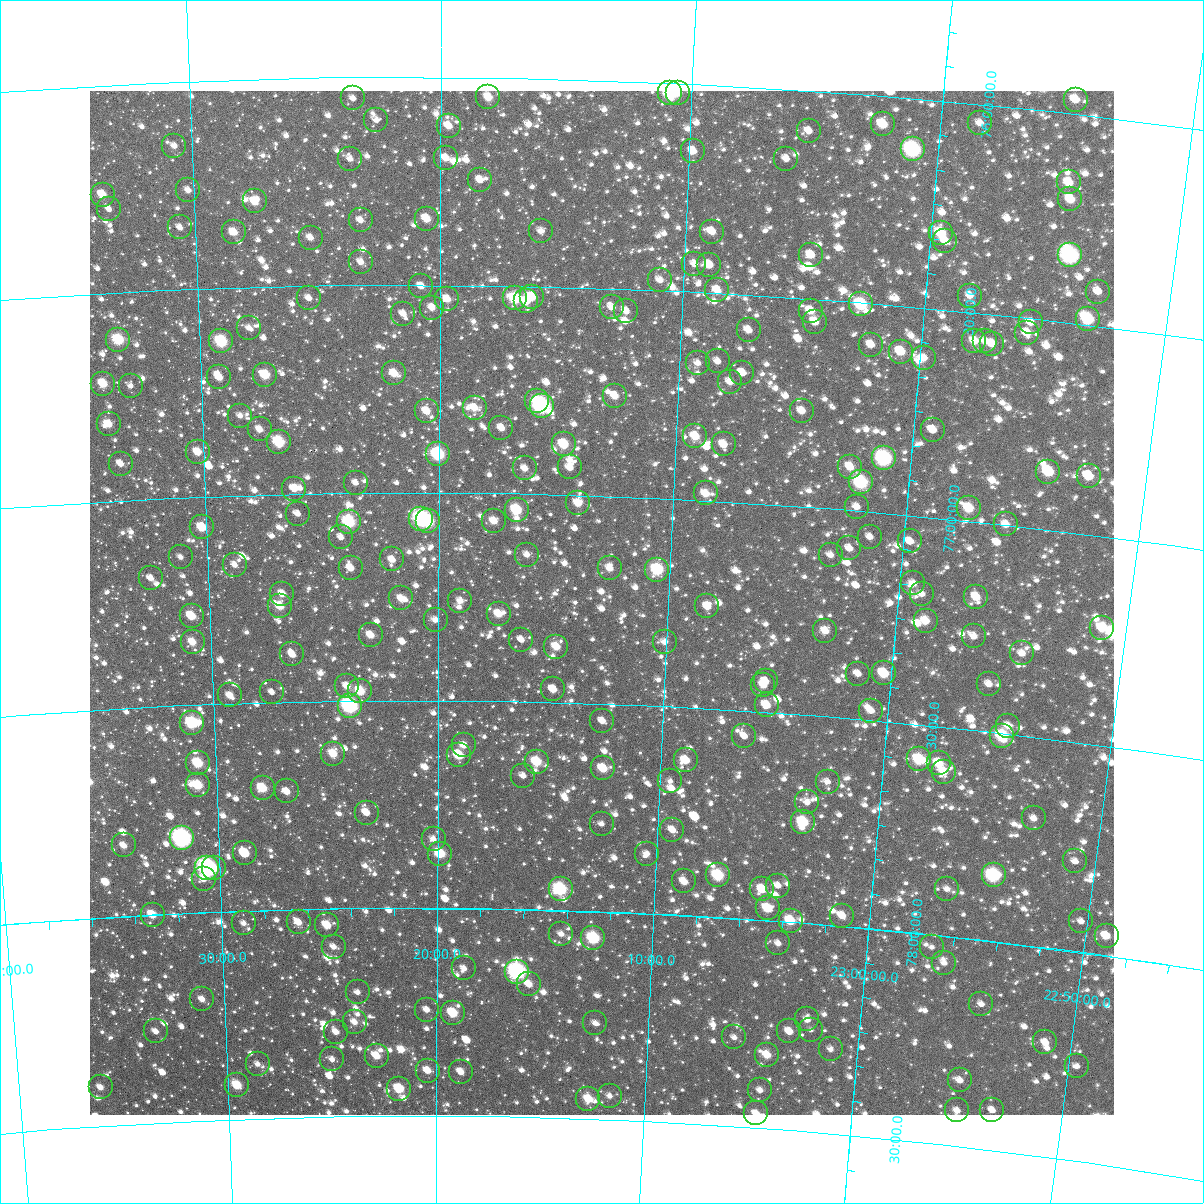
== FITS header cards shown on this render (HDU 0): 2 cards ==
NAXIS1  =                 1024
NAXIS2  =                 1024

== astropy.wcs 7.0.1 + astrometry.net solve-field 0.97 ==
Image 1024 x 1024 px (HDU 0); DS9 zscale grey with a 90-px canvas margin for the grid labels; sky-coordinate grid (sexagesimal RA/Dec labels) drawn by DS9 from the SOLVED WCS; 257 Tycho-2 reference stars matched to detected sources circled (green)
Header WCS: RA---TAN-SIP/DEC--TAN-SIP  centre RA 23:12:53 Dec +77:15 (348.22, +77.26 deg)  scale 8.66 arcsec/px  FOV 147.8' x 147.9'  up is +178 deg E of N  parity flipped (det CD > 0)
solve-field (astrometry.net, Tycho-2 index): VERIFIED the header's WCS against the Tycho-2 star catalogue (verified at 6 index scales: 13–257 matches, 0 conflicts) and refined it, rather than solving blind
Solved WCS: RA---TAN-SIP/DEC--TAN-SIP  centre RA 23:12:53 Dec +77:15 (348.22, +77.26 deg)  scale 8.67 arcsec/px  FOV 147.9' x 147.9'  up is +178 deg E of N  parity flipped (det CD > 0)
The solver's refit moves the header's centre by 0.12 arcsec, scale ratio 1.001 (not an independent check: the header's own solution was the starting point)
Tycho-2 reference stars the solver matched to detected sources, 257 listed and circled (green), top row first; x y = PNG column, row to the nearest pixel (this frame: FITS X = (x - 90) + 1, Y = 1024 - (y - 91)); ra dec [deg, ICRS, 3 dp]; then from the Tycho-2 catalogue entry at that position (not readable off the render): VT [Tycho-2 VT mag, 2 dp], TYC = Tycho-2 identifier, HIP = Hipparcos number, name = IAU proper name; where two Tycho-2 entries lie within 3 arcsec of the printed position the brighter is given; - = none
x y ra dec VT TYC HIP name
670 93 347.716 +76.026 8.48 4601-1979-1 - -
678 93 347.635 +76.024 10.24 4601-907-1 - -
488 97 349.524 +76.047 10.17 4601-134-1 - -
353 98 350.876 +76.051 12.05 4602-1840-1 - -
1076 100 343.688 +75.965 10.36 4601-805-1 - -
376 120 350.646 +76.103 11.74 4602-1688-1 - -
980 123 344.609 +76.046 12.15 4601-2143-1 - -
883 124 345.576 +76.068 9.76 4601-1005-1 - -
449 126 349.920 +76.117 10.70 4601-306-1 - -
809 131 346.307 +76.098 11.41 4601-1137-1 - -
174 146 352.677 +76.154 11.84 4602-1247-1 - -
913 149 345.254 +76.123 7.61 4601-2782-1 113648 -
693 151 347.458 +76.162 10.77 4601-3145-1 - -
446 158 349.946 +76.194 11.02 4601-335-1 - -
350 159 350.909 +76.196 11.69 4602-1593-1 - -
786 159 346.517 +76.168 11.62 4601-1727-1 - -
480 180 349.598 +76.247 11.12 4601-179-1 - -
1069 182 343.662 +76.165 10.15 4601-693-1 - -
188 190 352.557 +76.262 11.46 4602-1703-1 - -
103 195 353.424 +76.263 10.08 4602-1520-1 - -
1070 199 343.628 +76.204 9.93 4601-1091-1 - -
255 201 351.883 +76.294 10.75 4602-964-1 - -
109 209 353.366 +76.299 11.78 4602-1253-1 - -
427 219 350.139 +76.341 10.29 4602-2523-1 - -
361 220 350.812 +76.344 11.54 4602-2456-1 - -
180 227 352.653 +76.351 11.69 4602-1708-1 - -
541 231 348.973 +76.367 11.66 4601-377-1 - -
234 232 352.104 +76.367 10.46 4602-1276-1 - -
712 232 347.227 +76.353 10.61 4601-1859-1 - -
941 233 344.898 +76.317 9.63 4601-1287-1 - -
311 238 351.324 +76.384 11.07 4602-1968-1 - -
945 241 344.844 +76.336 11.48 4601-983-1 - -
811 255 346.202 +76.395 10.57 4601-2362-1 - -
1070 255 343.563 +76.338 7.95 4601-1077-1 113096 -
361 262 350.814 +76.445 11.54 4602-2123-1 - -
694 264 347.389 +76.433 11.32 4601-2102-1 - -
709 265 347.236 +76.434 10.75 4601-1940-1 - -
660 280 347.731 +76.476 11.02 4601-2062-1 - -
421 286 350.194 +76.503 11.14 4602-1176-1 - -
717 290 347.140 +76.494 10.34 4601-1760-1 - -
1098 292 343.240 +76.418 10.95 4601-2136-1 - -
970 296 344.542 +76.461 11.40 4601-1886-1 - -
532 297 349.051 +76.526 9.98 4601-232-1 - -
309 298 351.353 +76.530 11.91 4602-1412-1 - -
515 298 349.221 +76.530 8.94 4601-237-1 - -
447 299 349.923 +76.534 10.61 4601-191-1 - -
526 301 349.107 +76.537 10.64 4601-217-1 - -
861 304 345.648 +76.504 8.71 4601-1570-1 113786 -
612 307 348.218 +76.546 10.78 4601-110-1 - -
432 308 350.081 +76.555 10.97 4602-1874-1 - -
626 311 348.070 +76.554 11.15 4601-213-1 - -
811 311 346.167 +76.529 10.38 4601-1558-1 - -
403 314 350.379 +76.570 11.33 4602-2370-1 - -
1088 319 343.309 +76.487 8.83 4601-1840-1 - -
815 322 346.114 +76.555 10.54 4601-2188-1 - -
1031 322 343.890 +76.510 10.76 4601-1522-1 - -
249 328 351.982 +76.598 11.98 4602-949-1 - -
749 330 346.792 +76.585 10.57 4601-1278-1 - -
1027 333 343.916 +76.537 10.58 4601-1776-1 - -
118 340 353.345 +76.615 8.94 4602-1095-1 116255 -
221 341 352.273 +76.628 8.70 4602-1118-1 - -
974 341 344.451 +76.568 10.39 4601-1950-1 - -
985 341 344.345 +76.566 11.18 4601-1750-1 - -
992 344 344.268 +76.571 10.66 4601-1596-1 - -
871 345 345.515 +76.599 10.82 4601-694-1 - -
901 352 345.196 +76.610 9.98 4601-1272-1 113628 -
924 358 344.956 +76.620 10.81 4601-1044-1 - -
718 361 347.095 +76.664 11.06 4601-1360-1 - -
698 363 347.304 +76.671 11.13 4601-678-1 - -
394 373 350.475 +76.713 10.35 4602-1369-1 - -
742 373 346.833 +76.689 11.24 4601-2004-1 - -
265 375 351.831 +76.713 9.71 4602-1330-1 115777 -
219 377 352.306 +76.715 10.72 4602-1025-1 - -
730 382 346.956 +76.712 10.92 4601-1912-1 - -
103 384 353.523 +76.718 9.93 4602-1702-1 - -
131 386 353.240 +76.726 11.62 4602-2449-1 - -
615 396 348.157 +76.758 10.82 4601-194-1 - -
537 401 348.976 +76.776 10.03 4601-76-1 - -
542 406 348.918 +76.787 7.36 4601-343-1 114833 -
475 408 349.630 +76.795 10.53 4601-161-1 - -
427 411 350.136 +76.804 10.57 4602-1340-1 - -
802 411 346.186 +76.771 10.53 4601-788-1 - -
240 416 352.102 +76.808 11.76 4602-1037-1 - -
109 424 353.492 +76.815 10.34 4602-1242-1 - -
501 428 349.344 +76.842 10.59 4601-82-1 - -
260 429 351.900 +76.843 10.90 4602-1248-1 - -
933 430 344.796 +76.791 10.91 4601-1410-1 - -
695 436 347.289 +76.847 9.96 4601-1512-1 - -
279 442 351.697 +76.875 8.94 4602-1833-1 - -
564 444 348.679 +76.879 9.53 4605-3-1 - -
724 444 346.986 +76.863 10.84 4601-938-1 - -
198 452 352.563 +76.892 10.61 4606-2254-1 - -
438 454 350.011 +76.908 8.35 4606-1498-1 115202 -
884 458 345.280 +76.869 7.90 4601-1768-1 113656 -
121 464 353.386 +76.912 11.10 4606-2422-1 - -
570 467 348.607 +76.934 10.76 4605-764-1 - -
850 467 345.633 +76.896 10.27 4605-1680-1 - -
525 468 349.087 +76.939 10.93 4605-777-1 - -
1048 472 343.533 +76.862 9.24 4601-1334-1 - -
1089 476 343.106 +76.861 10.23 4601-1420-1 - -
861 482 345.503 +76.931 8.39 4605-1170-1 - -
356 483 350.890 +76.976 11.52 4606-1938-1 - -
294 489 351.547 +76.988 11.20 4606-1828-1 - -
706 493 347.150 +76.983 10.37 4605-1497-1 - -
578 503 348.511 +77.020 10.67 4605-888-1 - -
857 507 345.525 +76.991 11.59 4605-1449-1 - -
969 508 344.330 +76.970 9.68 4605-1113-1 - -
517 510 349.167 +77.039 9.19 4605-807-1 - -
298 514 351.516 +77.048 11.36 4606-2179-1 - -
421 519 350.188 +77.063 7.66 4606-1120-1 115262 -
428 521 350.118 +77.069 8.39 4606-1552-1 - -
494 521 349.408 +77.067 10.55 4605-912-1 - -
349 522 350.969 +77.069 9.23 4606-1984-1 - -
1006 524 343.922 +76.999 10.70 4605-1563-1 - -
202 527 352.549 +77.074 9.82 4606-1508-1 - -
341 537 351.053 +77.106 11.43 4606-2152-1 - -
870 537 345.360 +77.061 11.45 4605-1488-1 - -
910 541 344.927 +77.063 11.19 4605-1131-1 - -
849 548 345.570 +77.092 11.23 4605-1791-1 - -
527 555 349.045 +77.147 11.19 4605-648-1 - -
831 555 345.767 +77.112 11.68 4605-3256-1 - -
181 557 352.794 +77.143 11.50 4606-2318-1 - -
392 559 350.504 +77.161 11.39 4606-1294-1 - -
235 565 352.210 +77.167 11.47 4606-2336-1 - -
351 568 350.952 +77.181 11.59 4606-2484-1 - -
610 568 348.144 +77.174 11.05 4605-249-1 - -
657 570 347.628 +77.172 8.83 4605-413-1 - -
151 578 353.126 +77.191 11.49 4606-482-1 - -
913 583 344.852 +77.162 11.31 4605-3094-1 - -
282 594 351.704 +77.240 10.65 4606-558-1 - -
922 594 344.747 +77.186 11.22 4605-3026-1 - -
976 597 344.157 +77.181 10.75 4605-3030-1 - -
401 598 350.408 +77.255 10.94 4606-2329-1 - -
460 601 349.762 +77.260 11.33 4605-875-1 - -
280 606 351.729 +77.269 10.05 4606-1278-1 - -
707 606 347.065 +77.255 10.99 4605-2614-1 - -
499 614 349.343 +77.291 10.93 4605-586-1 - -
192 616 352.701 +77.286 10.04 4606-2250-1 - -
436 620 350.033 +77.306 11.27 4606-1138-1 - -
926 621 344.678 +77.250 10.37 4605-2635-1 - -
1102 628 342.761 +77.221 10.40 4605-2894-1 - -
825 631 345.760 +77.294 10.55 4605-2053-1 - -
371 635 350.743 +77.343 10.49 4606-1746-1 - -
974 636 344.140 +77.275 11.21 4605-3145-1 - -
521 640 349.088 +77.351 11.56 4605-141-1 - -
193 642 352.702 +77.349 10.35 4606-1644-1 - -
665 642 347.512 +77.346 11.06 4605-618-1 - -
556 647 348.700 +77.366 10.29 4605-794-1 - -
1022 653 343.594 +77.304 11.21 4605-3189-1 - -
292 654 351.610 +77.386 11.39 4606-1010-1 - -
884 673 345.082 +77.385 9.45 4605-2257-1 - -
858 674 345.366 +77.391 11.36 4605-2259-1 - -
766 681 346.378 +77.426 11.27 4605-2831-1 - -
989 684 343.919 +77.386 11.26 4605-2001-1 - -
763 685 346.399 +77.436 11.14 4605-2748-1 - -
347 686 351.014 +77.465 10.63 4606-2331-1 - -
553 689 348.724 +77.469 11.44 4605-821-1 - -
360 691 350.863 +77.477 9.80 4606-840-1 - -
272 692 351.846 +77.476 11.77 4606-1064-1 - -
230 695 352.313 +77.480 10.76 4606-1146-1 - -
767 705 346.350 +77.483 10.48 4605-2213-1 - -
350 706 350.985 +77.512 7.59 4606-1768-1 115513 -
871 711 345.186 +77.477 11.46 4605-2733-1 - -
602 721 348.167 +77.541 11.39 4605-273-1 - -
192 723 352.745 +77.543 8.59 4606-646-1 - -
1008 726 343.655 +77.480 11.11 4605-1358-1 - -
744 736 346.573 +77.561 11.90 4605-1226-1 - -
1002 736 343.707 +77.506 8.76 4605-2612-1 113155 -
464 745 349.710 +77.608 10.94 4605-321-1 - -
333 754 351.174 +77.627 10.01 4606-140-1 - -
459 755 349.763 +77.632 9.90 4605-680-1 - -
919 759 344.604 +77.584 9.05 4605-2499-1 - -
686 760 347.215 +77.627 10.26 4605-27-1 - -
537 762 348.885 +77.644 9.50 4605-495-1 - -
198 763 352.698 +77.641 9.30 4606-426-1 - -
939 763 344.380 +77.588 9.90 4605-1580-1 - -
603 768 348.140 +77.655 10.05 4605-283-1 - -
944 772 344.314 +77.607 10.44 4605-2944-1 - -
523 776 349.037 +77.679 11.22 4605-655-1 - -
670 781 347.377 +77.679 11.92 4605-739-1 - -
828 782 345.606 +77.656 11.42 4605-1909-1 - -
198 785 352.708 +77.693 9.53 4606-350-1 - -
263 788 351.979 +77.706 9.61 4606-408-1 - -
287 791 351.708 +77.716 10.91 4606-772-1 - -
807 802 345.819 +77.710 11.45 4605-1520-1 - -
367 813 350.807 +77.770 10.71 4606-64-1 - -
1034 818 343.250 +77.695 11.25 4605-2121-1 - -
803 822 345.848 +77.758 9.16 4605-2361-1 - -
602 824 348.134 +77.789 11.93 4605-653-1 - -
672 830 347.325 +77.796 11.38 4605-503-1 - -
182 838 352.915 +77.820 7.04 4606-838-1 116114 -
434 839 350.045 +77.834 11.68 4606-1324-1 - -
124 845 353.583 +77.830 10.59 4606-116-1 - -
245 853 352.204 +77.862 9.85 4606-424-1 - -
440 854 349.966 +77.869 9.42 4605-115-1 - -
647 854 347.603 +77.856 11.67 4605-331-1 - -
1075 861 342.726 +77.785 12.34 4605-2243-1 - -
207 868 352.642 +77.894 7.11 4606-1012-1 116023 -
214 868 352.564 +77.894 10.93 4606-528-1 - -
718 875 346.773 +77.900 8.90 4605-555-1 - -
994 875 343.630 +77.843 8.10 4605-1388-1 113125 -
204 879 352.682 +77.919 10.99 4606-2089-1 - -
684 881 347.163 +77.919 10.59 4605-357-1 - -
778 886 346.080 +77.914 12.38 4605-1997-1 - -
561 889 348.579 +77.949 8.33 4605-217-1 114722 -
762 889 346.258 +77.926 9.93 4605-1157-1 - -
947 889 344.143 +77.887 11.45 4605-1526-1 - -
768 908 346.182 +77.970 9.81 4605-1949-1 - -
153 915 353.293 +78.000 10.00 4606-1541-1 - -
842 916 345.315 +77.974 10.53 4605-2559-1 - -
791 921 345.906 +77.997 9.66 4605-3135-1 - -
1081 921 342.569 +77.926 12.31 4605-2870-1 - -
299 922 351.608 +78.031 11.20 4606-1491-1 - -
244 923 352.246 +78.030 11.95 4606-1341-1 - -
327 925 351.278 +78.039 10.23 4606-1289-1 - -
561 934 348.557 +78.057 11.53 4605-752-1 - -
1107 936 342.252 +77.953 10.19 4605-1238-1 112666 -
593 938 348.180 +78.065 8.69 4605-349-1 - -
778 943 346.030 +78.053 11.94 4605-1205-1 - -
334 947 351.205 +78.091 11.27 4606-1951-1 - -
932 947 344.248 +78.030 11.90 4605-1277-1 - -
944 963 344.087 +78.065 11.79 4605-2445-1 - -
464 968 349.681 +78.145 11.37 4605-277-1 - -
517 972 349.058 +78.150 7.41 4605-387-1 114883 -
529 984 348.917 +78.180 10.42 4605-347-1 - -
358 992 350.931 +78.202 11.78 4606-1113-1 - -
202 999 352.765 +78.208 11.52 4606-995-1 - -
981 1004 343.601 +78.153 11.95 4605-2164-1 - -
427 1010 350.118 +78.245 11.46 4606-1545-1 - -
453 1013 349.805 +78.252 9.48 4605-306-1 - -
807 1019 345.621 +78.231 11.80 4605-1928-1 - -
355 1022 350.973 +78.273 10.82 4606-1487-1 - -
595 1023 348.125 +78.269 12.05 4605-358-1 - -
811 1030 345.570 +78.255 12.18 4605-2458-1 - -
156 1031 353.327 +78.281 11.18 4606-577-1 - -
789 1031 345.822 +78.263 10.83 4605-1174-1 - -
336 1032 351.192 +78.297 11.21 4606-411-1 - -
734 1037 346.469 +78.286 11.89 4605-546-1 - -
1045 1042 342.803 +78.226 11.45 4605-1615-1 - -
831 1049 345.318 +78.297 11.46 4605-2478-1 - -
767 1055 346.067 +78.323 10.15 4605-426-1 - -
377 1056 350.714 +78.356 10.43 4606-1303-1 - -
332 1059 351.246 +78.362 11.40 4606-513-1 - -
258 1064 352.135 +78.369 11.63 4606-635-1 - -
1077 1066 342.397 +78.273 11.85 4605-1552-1 - -
428 1071 350.107 +78.391 10.57 4606-147-1 - -
461 1072 349.708 +78.393 10.64 4605-302-1 - -
960 1080 343.755 +78.341 11.11 4605-1910-1 - -
237 1085 352.388 +78.419 9.56 4606-167-1 - -
101 1087 354.023 +78.407 11.02 4606-1321-1 - -
399 1089 350.444 +78.435 9.50 4606-603-1 - -
760 1090 346.122 +78.409 11.71 4605-396-1 - -
610 1096 347.918 +78.442 11.42 4605-438-1 - -
588 1099 348.171 +78.452 9.85 4605-330-1 - -
957 1110 343.746 +78.414 11.22 4605-1432-1 - -
992 1110 343.331 +78.403 11.76 4605-1282-1 - -
756 1113 346.147 +78.465 10.76 4605-320-1 - -